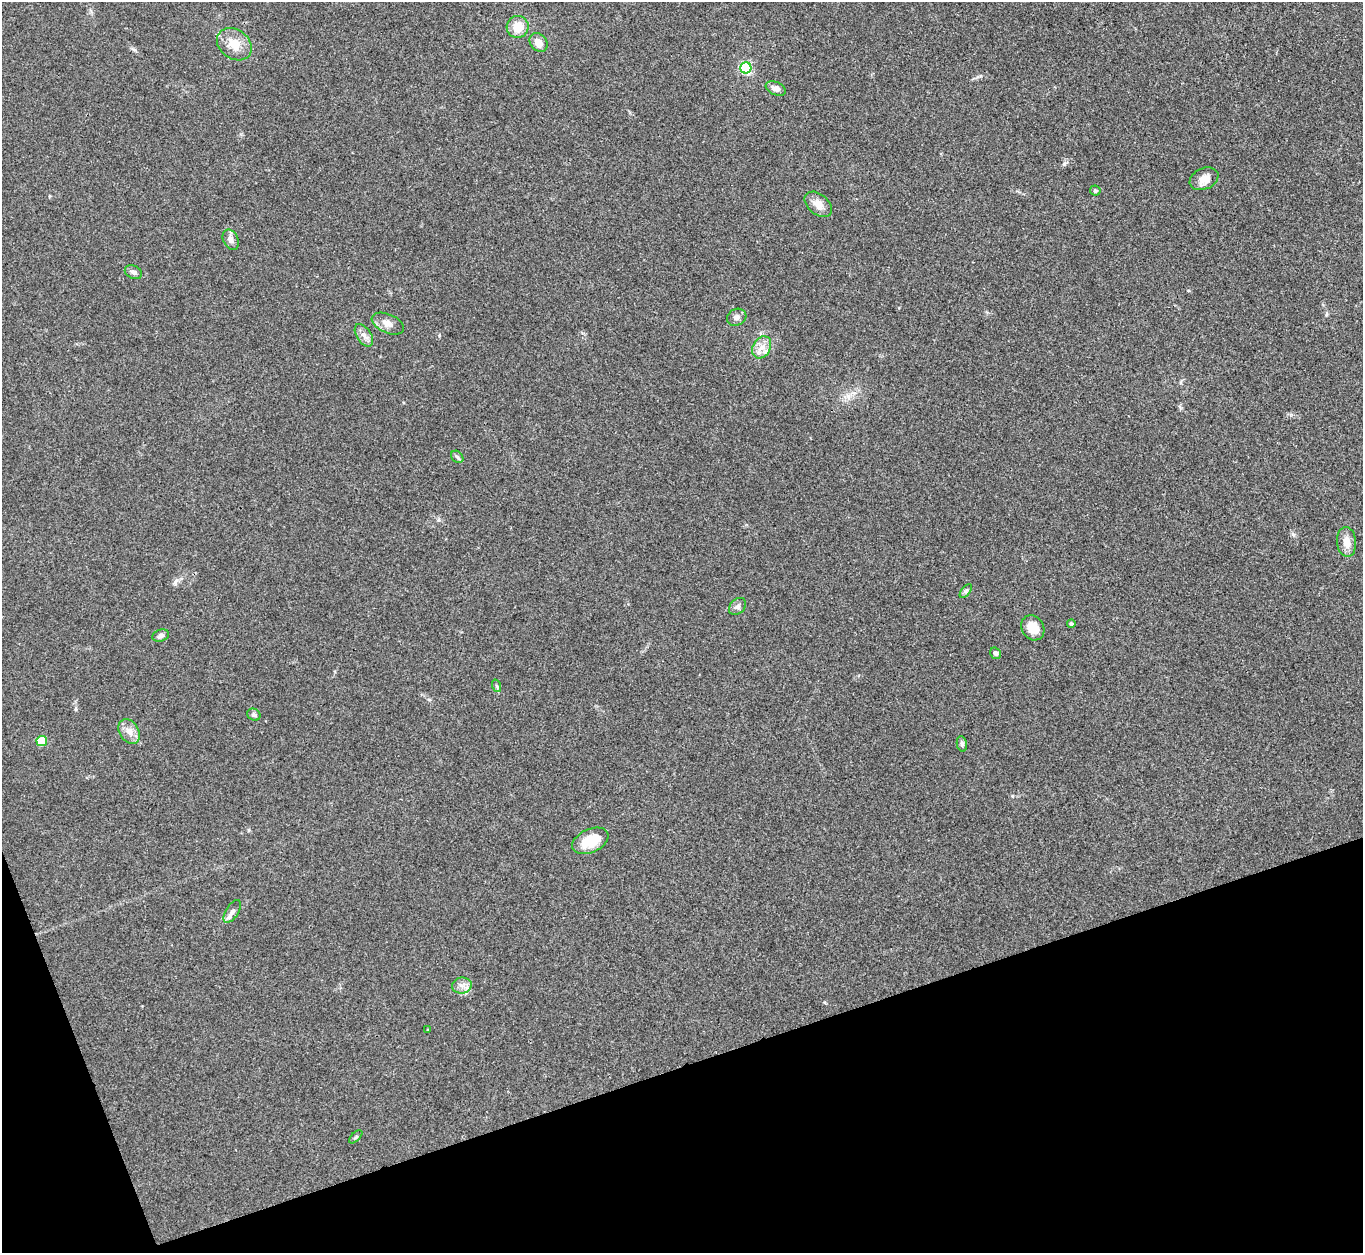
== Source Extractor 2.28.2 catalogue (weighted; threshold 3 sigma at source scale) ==
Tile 14 of 4 x 4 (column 2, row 4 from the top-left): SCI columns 1362-2722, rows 149-1399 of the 5443 x 5430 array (HDU 1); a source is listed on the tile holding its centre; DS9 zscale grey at full resolution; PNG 1365 x 1255 px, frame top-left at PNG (2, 2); each listed source drawn as its Kron ellipse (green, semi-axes under 4 px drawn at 4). Shown black and unused: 17% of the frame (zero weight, under 3 of 4 exposures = <1% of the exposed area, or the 3 px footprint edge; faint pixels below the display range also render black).
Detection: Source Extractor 2.28.2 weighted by HDU 2 'WHT'; one run over the whole footprint, this tile lists its part. Background 0.0468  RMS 0.005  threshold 0.0226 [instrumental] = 3 sigma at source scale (4.5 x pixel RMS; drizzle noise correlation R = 1.50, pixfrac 1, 0.05/0.05 arcsec/px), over >= 5 px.
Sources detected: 32; all 32 listed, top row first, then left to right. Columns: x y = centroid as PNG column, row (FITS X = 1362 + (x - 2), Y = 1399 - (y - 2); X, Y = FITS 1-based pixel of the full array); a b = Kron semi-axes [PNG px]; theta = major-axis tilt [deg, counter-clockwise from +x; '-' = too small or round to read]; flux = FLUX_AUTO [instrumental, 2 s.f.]
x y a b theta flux
518 27 11 11 - 7.6
538 42 10 8 -52 4.1
234 44 19 14 -37 8
746 68 5 5 - 61
776 88 10 6 -22 2.6
1204 179 15 10 24 4.9
1095 191 5 5 - 0.88
818 204 16 10 -40 4.7
231 240 11 7 -64 2.6
133 272 9 6 -26 1.7
737 317 10 8 27 2.1
388 324 17 9 -24 3.9
364 335 12 7 -56 2.7
762 347 12 8 62 4.4
457 457 7 5 -44 1.1
1347 542 15 9 -84 4.8
966 591 8 4 53 1
737 606 10 7 44 1.8
1071 624 4 4 - 0.9
1033 628 13 11 -56 7.2
161 636 9 6 17 1.6
996 653 6 5 - 1.1
497 686 6 4 -71 0.7
254 715 7 5 -28 1.2
129 731 13 9 -58 4
42 741 5 5 - 18
962 744 8 5 -79 1.1
590 841 19 11 24 13
232 911 13 6 57 2.4
462 985 10 8 8 2.8
428 1030 4 3 - 0.41
356 1137 8 3 45 0.73
Unlisted compact peaks at least as high as the median listed source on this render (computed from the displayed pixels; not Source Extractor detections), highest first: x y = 1064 164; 175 582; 1293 534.